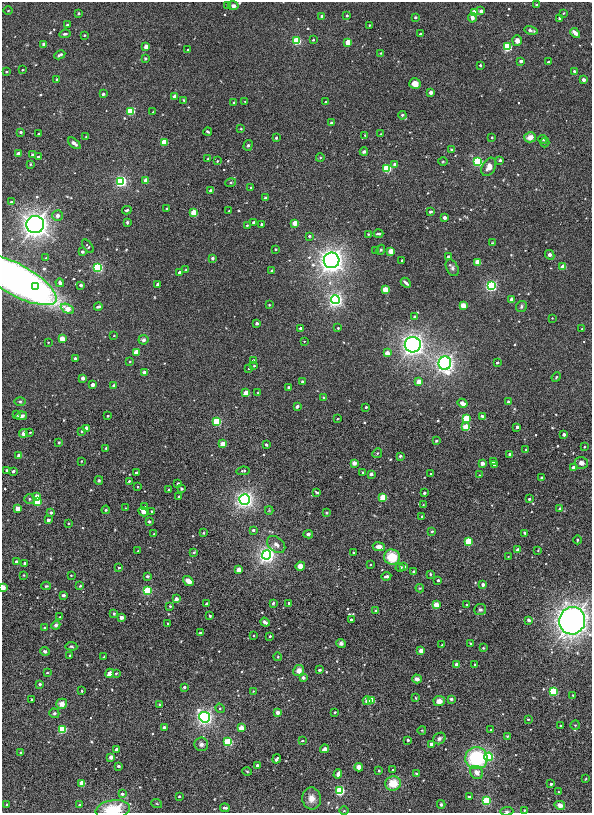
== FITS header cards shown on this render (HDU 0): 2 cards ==
NAXIS1  =                  590
NAXIS2  =                  811

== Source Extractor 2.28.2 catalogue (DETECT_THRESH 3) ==
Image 590 x 811 px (HDU 0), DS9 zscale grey, 1 PNG px = 1 image px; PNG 594 x 815 px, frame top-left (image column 1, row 811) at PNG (2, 2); each listed source drawn as its Kron ellipse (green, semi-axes under 4 px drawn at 4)
Background 0.00117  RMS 0.015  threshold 0.0436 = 3 sigma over >= 5 px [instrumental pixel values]
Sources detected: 401; all 401 listed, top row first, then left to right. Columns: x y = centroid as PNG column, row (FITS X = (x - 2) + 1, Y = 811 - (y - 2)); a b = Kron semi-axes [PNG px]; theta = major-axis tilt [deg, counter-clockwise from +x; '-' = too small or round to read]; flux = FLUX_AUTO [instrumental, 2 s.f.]
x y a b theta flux
537 5 3 3 - 1.1
228 6 3 3 - 2
233 6 5 4 - 4.3
8 11 4 3 - 0.84
481 11 3 3 - 8.8
474 12 4 4 - 42
78 13 3 3 - 1.8
564 13 3 2 - 0.68
347 15 3 2 - 1
322 16 3 3 - 5.5
415 17 3 3 - 2.3
472 18 5 3 - 4.4
560 18 3 3 - 4.3
67 25 3 3 - 2.8
369 25 3 2 - 0.98
531 30 7 3 -13 2.5
575 33 5 3 - 5.4
65 34 5 3 - 1.7
420 34 3 3 - 2.1
84 35 3 2 - 1.1
313 40 3 2 - 0.73
297 41 4 4 - 97
517 41 5 5 - 4.4
348 42 4 3 - 33
44 44 3 3 - 2.1
146 47 3 3 - 17
507 47 4 4 - 99
188 50 3 3 - 3.3
381 53 4 3 - 0.95
60 55 6 3 26 2.1
145 58 4 3 - 1.1
521 61 3 3 - 5.9
548 62 3 3 - 1.8
480 65 3 3 - 1.9
22 70 2 2 - 0.86
6 71 3 3 - 1.2
574 71 3 3 - 2.5
57 79 3 3 - 0.77
583 80 3 3 - 6.7
415 84 5 5 - 7.1
431 92 4 3 - 2.8
103 94 3 3 - 3.4
175 96 4 4 - 4.2
184 100 4 3 - 1.2
245 101 3 2 - 0.61
325 102 3 2 - 1.4
234 103 3 3 - 1.5
130 111 4 4 - 81
153 112 3 2 - 0.86
402 115 4 3 - 2.2
331 123 3 3 - 1.8
241 129 3 3 - 0.89
21 132 3 3 - 2.6
208 132 4 3 - 1.6
38 134 3 2 - 1.1
380 134 3 2 - 0.7
365 135 4 3 - 0.87
86 137 3 2 - 0.69
492 137 3 2 - 1
530 137 6 5 - 8.1
276 138 3 3 - 2.5
543 140 5 3 - 1.3
164 142 4 3 - 39
74 143 7 4 -41 3.3
545 143 5 4 - 1.3
248 145 5 4 - 1.7
452 150 3 3 - 2.5
364 152 4 3 - 1.8
18 154 3 3 - 12
32 155 3 3 - 1.4
38 157 3 3 - 1.3
320 158 4 3 - 0.8
208 159 3 2 - 0.81
500 160 3 3 - 3.1
217 161 3 3 - 0.67
443 161 5 3 - 0.91
478 161 4 4 - 160
30 164 3 3 - 0.95
395 164 4 3 - 3.7
489 167 10 6 60 7.7
387 168 4 4 - 98
121 181 4 4 - 270
146 181 3 3 - 21
231 183 5 3 - 1.2
251 187 3 3 - 1.4
210 190 3 3 - 2.4
265 198 3 3 - 3.4
11 202 3 3 - 2.2
167 209 3 3 - 1.7
127 210 5 3 - 1.5
229 211 3 2 - 0.63
430 212 4 3 - 1.5
194 213 4 4 - 43
57 216 5 5 - 3.8
444 217 3 3 - 6.7
127 222 3 3 - 1.6
254 222 4 3 - 2.1
295 223 4 3 - 26
261 224 3 3 - 3
35 225 9 8 - 580
247 225 3 2 - 1
368 234 4 3 - 0.95
378 234 5 3 - 2
309 236 4 3 - 1.8
492 243 4 3 - 0.76
88 246 8 3 -54 1.2
275 249 3 2 - 1.1
376 250 3 3 - 0.98
381 250 5 4 - 1.3
391 251 4 3 - 30
82 252 3 3 - 3.2
550 255 5 3 - 8.1
448 256 3 3 - 2.8
46 258 3 2 - 0.92
212 258 4 4 - 1.6
332 260 8 8 - 620
402 260 3 2 - 1.2
477 262 4 3 - 33
98 267 4 4 - 180
563 267 4 3 - 25
452 268 9 5 -63 2.6
185 270 3 3 - 0.92
272 271 3 3 - 4.4
179 272 3 3 - 3.9
16 280 45 15 -29 600
60 283 4 4 - 3.6
406 283 6 3 -42 2.6
158 284 4 3 - 5.8
81 285 3 3 - 4
36 286 3 3 - 19
491 286 4 4 - 230
385 289 4 3 - 34
335 299 4 4 - 490
512 299 3 3 - 17
269 305 3 3 - 1.1
463 305 3 3 - 26
98 307 4 3 - 2.7
521 307 6 5 - 1.9
67 309 7 4 -27 18
415 317 3 3 - 6.3
552 318 2 2 - 0.56
257 323 3 3 - 3.4
300 328 3 3 - 4.1
338 328 3 3 - 1.1
582 329 3 2 - 0.65
114 336 3 2 - 0.61
62 339 4 3 - 25
143 340 5 4 - 3
304 341 2 2 - 0.62
48 342 2 2 - 0.85
413 345 8 8 - 410
136 352 4 3 - 29
387 353 3 3 - 13
75 358 3 3 - 2.1
253 360 3 3 - 2.9
130 361 3 3 - 0.8
445 363 7 6 - 410
497 363 3 3 - 1.7
254 366 3 3 - 1.1
249 368 3 2 - 1
144 373 3 3 - 15
556 377 5 4 - 0.96
83 378 3 3 - 7.4
302 381 3 3 - 1.1
419 382 4 3 - 22
92 385 3 3 - 8.2
113 385 3 3 - 2.4
288 387 3 3 - 2
246 393 4 3 - 31
258 393 3 3 - 0.85
324 397 4 3 - 1.1
20 402 5 3 - 1.2
508 402 3 3 - 5.7
462 403 5 4 - 5.9
297 406 3 3 - 2.1
366 407 3 3 - 2.1
17 415 4 4 - 1
21 416 6 4 8 3.1
108 416 3 2 - 1.3
482 416 4 3 - 2.5
466 418 4 4 - 50
337 419 3 2 - 0.65
217 421 4 4 - 95
466 427 4 4 - 45
517 427 3 3 - 3.7
86 428 3 3 - 11
82 431 3 3 - 2.8
30 432 2 2 - 0.88
23 434 4 4 - 3.5
564 434 3 3 - 5.1
436 441 4 3 - 1.1
59 442 3 3 - 1.3
223 444 4 3 - 29
266 444 3 3 - 2.2
584 447 3 2 - 0.64
106 448 3 3 - 1.5
526 450 4 2 - 0.75
377 453 5 4 - 1.3
510 454 3 3 - 6.8
19 456 3 3 - 12
400 456 3 3 - 1.3
81 461 3 2 - 0.6
493 461 3 3 - 1.5
354 463 3 3 - 12
482 463 3 3 - 12
581 463 7 6 - 3.7
494 465 3 3 - 2.7
574 468 4 4 - 5
7 470 3 3 - 1.2
13 471 3 3 - 3.5
243 471 7 4 7 1.6
363 472 3 3 - 1
136 473 3 3 - 5.3
371 474 3 3 - 5.3
431 474 2 2 - 0.89
479 475 2 2 - 0.61
542 478 4 2 - 0.86
99 480 4 3 - 1.2
129 481 3 3 - 1.5
178 484 3 3 - 3.1
138 487 3 2 - 0.92
181 489 3 3 - 1.6
168 490 3 2 - 0.99
317 492 4 2 - 1.3
424 493 3 3 - 1.5
37 497 4 3 - 19
179 497 3 3 - 1.4
383 497 4 4 - 52
29 499 5 5 - 1.7
245 499 5 5 - 410
529 499 3 3 - 1.6
37 502 4 3 - 32
423 505 3 2 - 0.62
145 507 3 3 - 1
125 508 2 2 - 0.68
17 509 4 3 - 19
560 509 4 3 - 1.4
106 510 4 3 - 1.3
269 510 4 3 - 0.75
143 512 5 3 - 18
152 512 3 3 - 1.3
51 513 3 3 - 2.8
326 513 4 3 - 0.85
422 516 3 3 - 3.5
48 520 3 3 - 5
149 522 3 3 - 2.5
68 523 2 2 - 0.67
253 530 4 3 - 2.7
432 531 3 3 - 1.4
203 533 3 3 - 0.79
525 533 3 3 - 1.1
154 534 4 3 - 1
308 534 5 3 - 2.2
577 540 4 3 - 0.95
468 541 4 4 - 52
276 544 10 7 -39 5.1
379 547 6 3 -8 5.5
517 550 3 3 - 5.7
538 550 3 2 - 0.66
138 551 2 2 - 0.67
194 552 3 2 - 1.1
353 553 3 2 - 0.77
266 555 4 4 - 610
508 556 3 2 - 0.5
392 557 8 7 - 21
16 562 3 3 - 7
25 563 3 3 - 3.6
370 565 3 2 - 0.96
300 566 4 4 - 6.3
404 566 3 3 - 3.5
400 567 4 3 - 3.3
119 568 3 3 - 1.8
238 570 4 3 - 15
414 572 4 3 - 1.7
430 574 3 3 - 1
24 575 3 2 - 0.62
71 575 3 3 - 0.7
147 576 4 3 - 1.4
386 576 5 3 - 2.8
438 580 3 3 - 2.1
188 581 6 4 -38 7.5
483 585 3 3 - 5.8
46 586 5 4 - 1.1
80 586 3 3 - 0.93
3 588 3 2 - 42
420 588 4 4 - 0.95
147 591 4 4 - 98
63 595 3 3 - 4.1
176 599 3 3 - 8.3
273 603 3 3 - 1.2
289 603 3 3 - 2.1
207 604 3 3 - 2.6
436 605 4 3 - 33
467 605 3 3 - 2.5
170 606 3 3 - 1.2
480 610 6 5 - 2.4
376 611 3 3 - 2.8
114 614 3 3 - 2.4
210 616 3 3 - 1.7
60 617 3 3 - 0.71
121 617 3 3 - 10
351 619 3 3 - 2.2
529 620 3 3 - 4.8
572 621 14 13 - 600
265 622 5 3 - 2.5
168 623 3 2 - 0.83
56 625 4 4 - 2.4
44 628 3 3 - 1
200 633 3 3 - 1.9
254 636 2 2 - 0.79
270 636 3 3 - 1.5
341 643 5 4 - 2.4
471 643 4 3 - 1.1
442 645 2 2 - 0.67
71 646 6 3 -6 1.1
483 648 2 2 - 0.81
45 651 5 4 - 2.6
421 651 3 3 - 18
70 655 3 2 - 1
104 657 3 2 - 0.78
278 657 4 3 - 0.73
475 664 3 2 - 1
457 665 3 3 - 19
319 670 3 3 - 1.9
299 671 6 5 - 6
47 673 3 2 - 0.83
110 673 5 3 - 20
116 673 3 3 - 0.99
303 678 3 3 - 4.7
417 679 5 4 - 4.3
40 684 3 3 - 1.8
184 687 4 3 - 2.8
82 691 3 3 - 0.95
253 691 3 2 - 0.69
553 691 4 4 - 110
573 695 3 2 - 0.79
416 698 4 2 - 0.69
32 699 3 3 - 1.6
451 699 4 3 - 1.4
372 700 4 4 - 32
367 701 4 4 - 4.9
439 701 5 5 - 6.7
62 704 5 5 - 7.6
160 705 4 3 - 2
220 708 5 4 - 1.3
277 712 3 3 - 9.9
335 712 3 3 - 1.8
54 713 5 4 - 1.9
205 717 5 5 - 340
528 719 3 3 - 1.1
575 725 5 4 - 1.4
560 726 3 2 - 0.91
164 727 3 3 - 1.6
241 728 4 3 - 26
62 729 4 4 - 95
422 730 4 3 - 0.7
490 730 3 2 - 0.65
507 736 4 3 - 1
439 738 6 5 - 2.4
408 740 3 3 - 1.4
302 741 3 2 - 1.6
228 742 4 4 - 91
201 744 7 6 - 3.5
431 744 3 3 - 8
116 749 3 3 - 5.8
325 749 4 3 - 9
21 753 3 3 - 1.5
111 757 3 3 - 11
489 757 4 4 - 110
476 758 11 11 - 75
276 759 5 3 - 2.2
257 765 3 3 - 4
118 766 3 3 - 3.9
359 767 4 4 - 5.8
393 770 3 3 - 1.4
247 771 5 3 - 0.93
379 771 3 2 - 0.83
477 772 7 6 - 6.6
338 774 5 3 - 4.2
417 774 3 2 - 1.2
585 779 4 2 - 0.74
82 783 4 3 - 32
393 783 8 7 - 17
551 784 3 3 - 1.9
340 791 4 4 - 120
558 792 3 3 - 0.73
122 794 4 3 - 3.7
179 796 3 2 - 1
469 797 3 3 - 3.5
312 798 11 9 -84 7.4
486 801 4 4 - 110
79 804 3 2 - 1.1
157 804 5 3 - 0.92
441 804 4 3 - 1.3
7 805 3 3 - 1.5
560 805 5 4 - 6.2
225 808 5 3 - 2.4
113 810 17 9 9 34
524 810 4 3 - 1.2
344 811 4 3 - 0.85
507 811 6 4 1 1.6
At the frame edge (FLAGS 8, measured only in part): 6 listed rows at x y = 233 6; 16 280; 3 588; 572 621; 113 810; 507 811